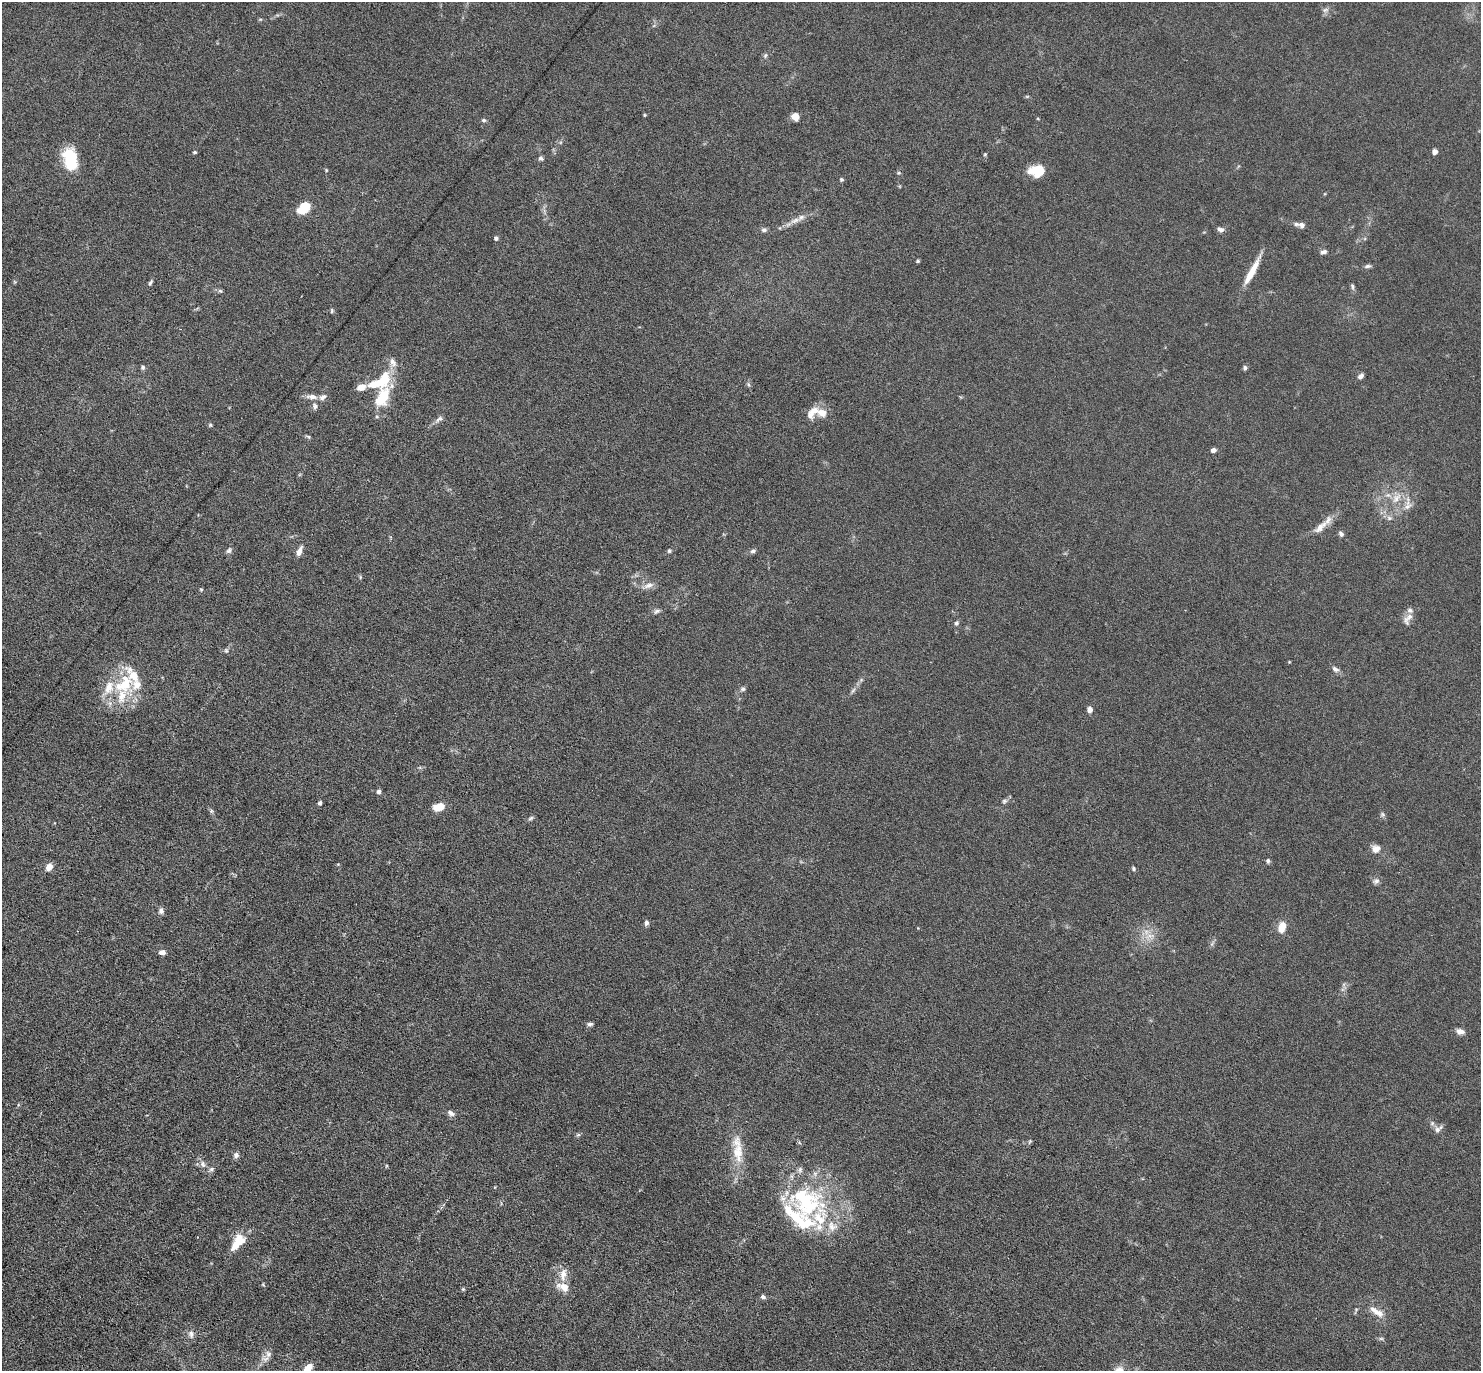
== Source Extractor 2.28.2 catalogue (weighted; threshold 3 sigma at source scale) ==
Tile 7 of 4 x 4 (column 3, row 2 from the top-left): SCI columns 3002-4480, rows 3187-4555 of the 6087 x 6078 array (HDU 1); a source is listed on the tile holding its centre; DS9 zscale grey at full resolution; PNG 1483 x 1373 px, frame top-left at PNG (2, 2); no overlay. Nothing masked; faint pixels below the display range render black.
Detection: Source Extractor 2.28.2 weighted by HDU 2 'WHT'; one run over the whole footprint, this tile lists its part. Background 0.0333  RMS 0.0038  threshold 0.0155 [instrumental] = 3 sigma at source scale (4.09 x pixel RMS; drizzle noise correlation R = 1.36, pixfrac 0.8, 0.05/0.05 arcsec/px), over >= 5 px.
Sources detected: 119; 16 inside a brighter listed object's ellipse — not listed separately; the other 103 listed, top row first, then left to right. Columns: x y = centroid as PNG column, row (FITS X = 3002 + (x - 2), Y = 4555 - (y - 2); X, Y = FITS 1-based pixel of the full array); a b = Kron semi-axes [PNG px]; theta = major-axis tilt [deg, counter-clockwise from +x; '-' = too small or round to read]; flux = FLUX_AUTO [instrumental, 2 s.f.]
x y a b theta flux
1325 10 7 6 - 0.96
765 55 7 5 69 0.66
644 115 5 3 - 0.34
795 117 9 8 - 2.4
484 120 6 4 -2 0.66
195 152 4 3 - 0.54
1435 152 5 4 - 2.1
985 154 5 4 - 0.38
541 158 7 6 - 0.82
70 159 24 14 -79 13
326 170 4 4 - 0.38
1037 171 17 12 -2 7.3
899 173 5 5 - 0.5
841 179 5 4 - 0.55
304 208 18 11 41 6.1
801 217 11 7 37 1.8
1302 225 8 7 - 1.2
764 230 8 5 -1 0.92
1220 230 8 6 -14 1.2
496 238 5 4 - 0.88
1323 252 8 5 12 0.99
918 261 5 4 - 0.49
1368 266 8 5 8 0.83
1252 271 35 7 62 7
150 283 8 4 65 0.65
1353 287 9 4 -85 0.73
220 291 7 5 -41 0.57
332 311 8 3 90 0.49
393 362 14 8 -63 2.3
143 367 6 5 - 0.7
1245 368 6 5 - 0.71
1361 376 7 5 44 1.3
749 385 7 3 -71 0.58
361 387 12 7 19 2.7
312 397 14 7 -4 2.5
382 397 31 17 70 13
315 406 8 6 -75 1.1
815 410 18 10 10 3.7
439 419 10 6 40 1.2
210 425 5 5 - 0.49
308 436 6 4 -19 0.5
1213 450 6 5 - 1.3
1388 495 6 5 - 0.86
1396 498 15 8 48 3.5
1407 506 13 7 46 2.1
1389 518 8 6 -2 1.1
1320 527 27 8 45 4
1341 534 7 5 -51 0.93
229 550 9 6 62 0.99
299 551 11 5 67 2.2
669 551 6 5 - 0.53
753 551 8 5 16 0.85
648 585 15 7 16 2.2
201 589 6 3 -19 0.38
656 611 9 5 37 0.88
1408 619 19 8 58 2.3
956 623 6 6 - 0.81
226 651 6 5 - 0.63
1335 669 10 6 -34 1.3
124 684 37 23 60 19
743 689 7 5 16 0.76
853 690 11 3 50 0.84
1090 709 6 5 - 1.8
379 792 5 5 - 0.87
1004 801 7 5 16 0.76
320 803 4 4 - 0.91
439 807 11 7 17 5.6
211 811 6 5 - 0.61
1382 815 7 6 - 0.73
531 818 8 5 28 0.68
1376 849 10 9 - 2.3
1268 861 6 5 - 0.67
49 867 9 7 48 2.4
1133 868 5 5 - 0.6
1376 881 10 6 15 1.1
161 911 8 7 - 1.3
646 923 6 5 - 1.1
1282 927 11 7 75 4.8
1149 936 11 4 29 1.6
162 952 8 5 5 1.5
590 1024 7 5 5 0.83
1460 1031 11 7 -11 1.8
451 1113 10 6 -35 1.4
1432 1123 7 4 -73 0.72
1438 1129 13 7 40 1.5
578 1135 7 4 0 0.55
1030 1141 7 3 71 0.43
738 1149 45 13 -85 9.7
236 1155 7 7 - 1.2
203 1164 9 6 -73 1.4
212 1169 7 5 18 0.84
806 1202 52 49 -69 45
238 1242 23 11 53 6.9
563 1274 19 9 84 3.7
263 1284 5 4 - 0.35
563 1287 17 10 -21 4
463 1289 5 5 - 0.42
763 1297 6 5 - 0.93
1376 1312 24 8 -34 3.8
191 1334 11 8 -83 1.5
1381 1338 7 4 0 0.54
268 1354 11 8 83 1.9
307 1369 13 6 52 5.4
Isophote crosses this tile's border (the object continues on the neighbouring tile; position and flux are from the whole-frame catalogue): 1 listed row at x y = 307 1369